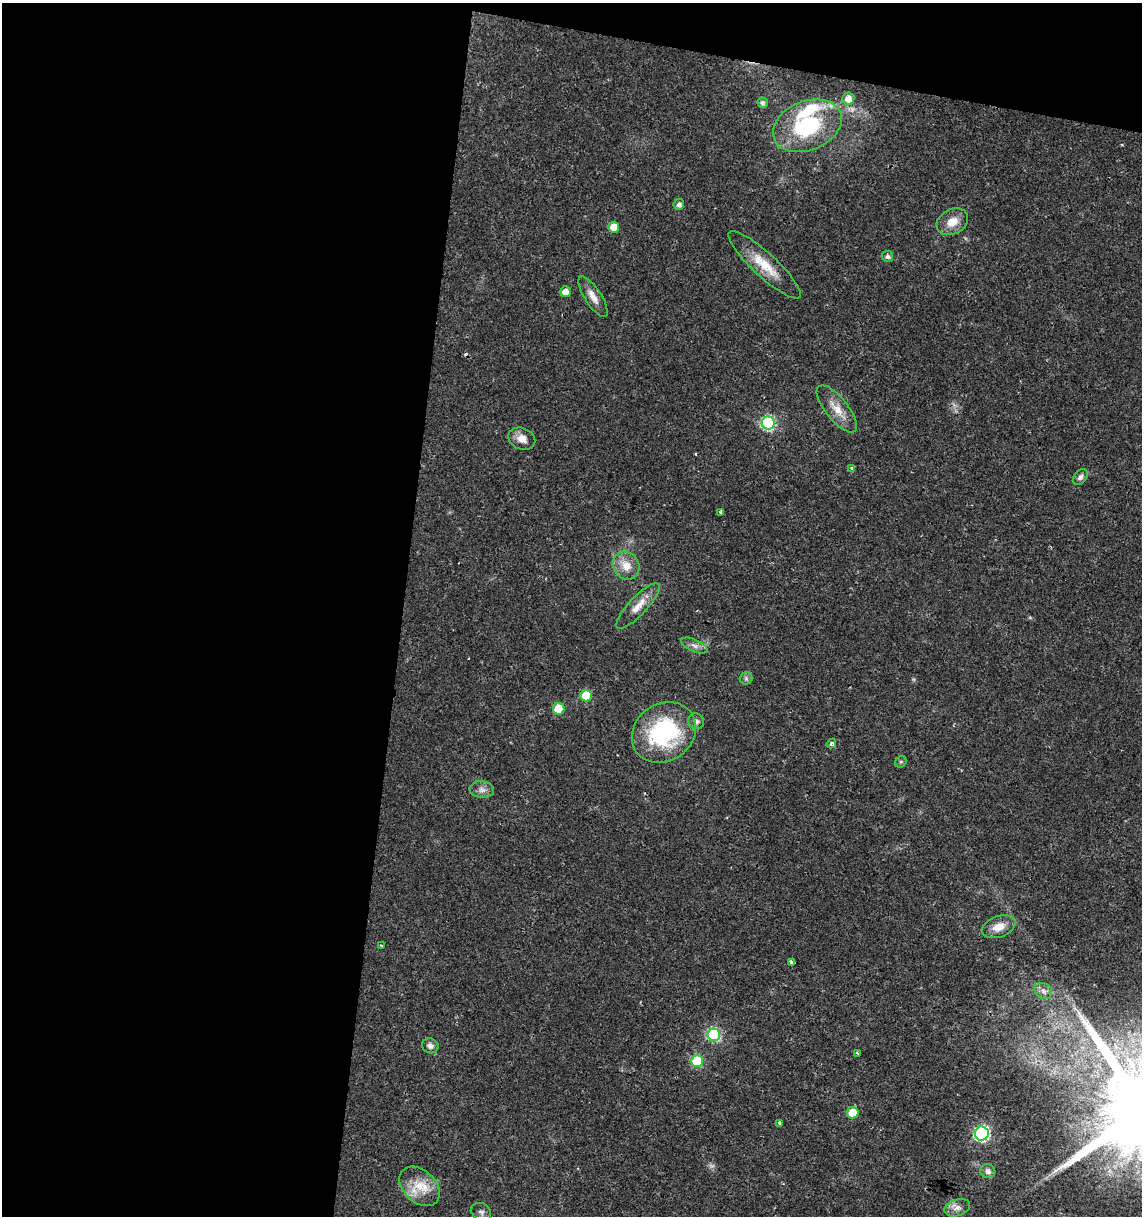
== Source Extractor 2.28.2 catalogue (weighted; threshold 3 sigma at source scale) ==
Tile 1 of 4 x 4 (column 1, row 1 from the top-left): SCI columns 286-1425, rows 3641-4854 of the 5073 x 4864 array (HDU 1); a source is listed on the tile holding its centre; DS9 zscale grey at full resolution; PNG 1144 x 1218 px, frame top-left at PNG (2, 3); each listed source drawn as its Kron ellipse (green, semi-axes under 4 px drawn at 4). Shown black and unused: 39% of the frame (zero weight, under 2 of 3 exposures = <1% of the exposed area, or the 3 px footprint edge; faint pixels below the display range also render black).
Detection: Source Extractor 2.28.2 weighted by HDU 2 'WHT'; one run over the whole footprint, this tile lists its part. Background 0.0204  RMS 0.0027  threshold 0.0122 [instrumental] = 3 sigma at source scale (4.5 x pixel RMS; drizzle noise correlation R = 1.50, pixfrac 1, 0.0396/0.0396 arcsec/px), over >= 5 px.
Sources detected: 46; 1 too faint to see at this stretch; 2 cosmic-ray / hot-pixel residue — neither listed nor drawn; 1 inside a brighter listed object's ellipse — not listed separately; the other 42 listed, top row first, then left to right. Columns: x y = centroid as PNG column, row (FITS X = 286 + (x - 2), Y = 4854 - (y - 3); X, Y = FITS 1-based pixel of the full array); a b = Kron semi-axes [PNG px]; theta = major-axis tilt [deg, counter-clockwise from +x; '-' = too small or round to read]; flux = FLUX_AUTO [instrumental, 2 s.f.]
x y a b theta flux
848 99 6 6 - 2.4
762 103 5 5 - 0.85
807 126 36 24 22 24
679 204 5 5 - 1.1
952 222 16 12 29 3.8
614 227 5 5 - 4.6
887 256 5 5 - 0.88
765 265 48 12 -42 7.2
565 292 5 5 - 2.3
593 297 23 8 -57 2.8
837 409 29 11 -51 4.4
768 423 6 6 - 42
522 439 14 10 -24 2.5
851 468 4 3 - 0.49
1080 477 9 6 50 1.1
721 512 4 3 - 0.89
626 566 14 13 - 3.7
638 606 30 9 47 3.7
694 646 14 6 -24 1.3
746 678 6 6 - 0.59
586 696 5 5 - 8.8
559 709 6 6 - 10
696 721 8 7 - 0.94
664 732 34 28 36 30
831 744 5 4 - 1.1
901 762 6 5 - 0.43
482 790 12 8 -4 1.6
999 927 17 10 20 3.6
381 946 3 3 - 1.4
791 963 4 3 - 2.3
1043 991 9 7 -34 1.2
714 1035 6 6 - 30
430 1046 8 7 - 1.2
858 1053 4 3 - 1.2
697 1061 6 6 - 18
853 1113 6 5 - 6.9
780 1123 4 3 - 1.4
982 1133 7 7 - 52
988 1171 7 7 - 1.2
420 1186 23 16 -44 6.3
957 1208 13 8 16 1.7
481 1212 11 8 -37 1.2